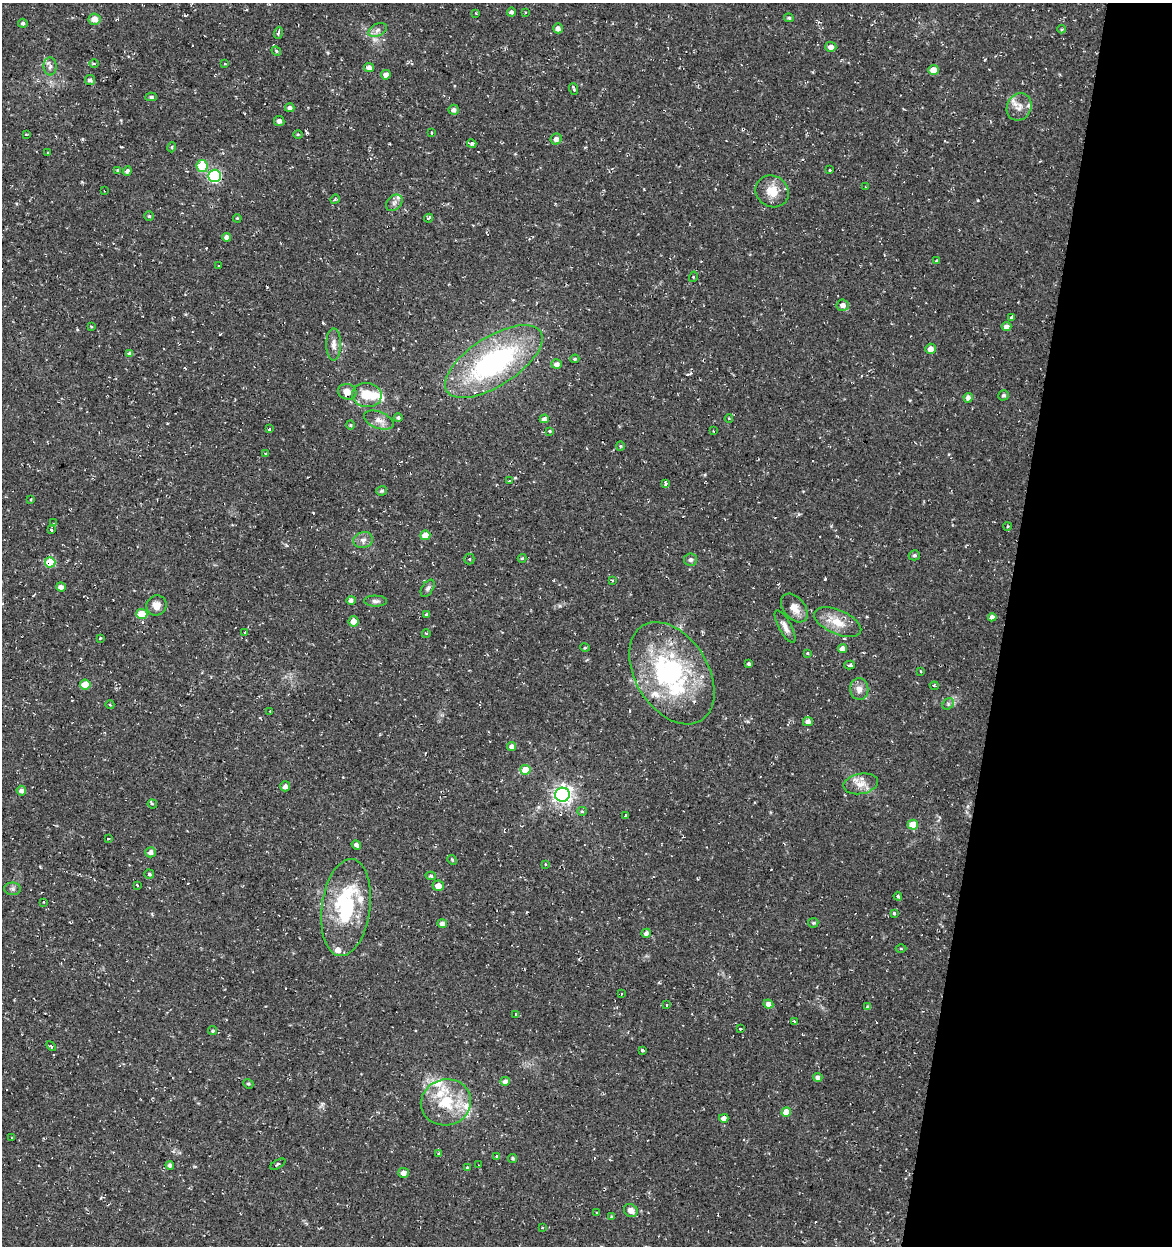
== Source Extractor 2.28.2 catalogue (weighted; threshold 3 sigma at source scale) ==
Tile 8 of 4 x 4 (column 4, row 2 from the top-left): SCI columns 3793-4962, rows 2491-3734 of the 5185 x 4991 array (HDU 1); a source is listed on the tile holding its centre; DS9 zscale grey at full resolution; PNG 1174 x 1248 px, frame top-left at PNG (2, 3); each listed source drawn as its Kron ellipse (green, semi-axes under 4 px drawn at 4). Shown black and unused: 14% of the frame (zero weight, under 2 of 3 exposures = <1% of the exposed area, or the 3 px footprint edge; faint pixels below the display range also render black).
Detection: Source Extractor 2.28.2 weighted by HDU 2 'WHT'; one run over the whole footprint, this tile lists its part. Background 0.0282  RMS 0.0038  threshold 0.0172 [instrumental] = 3 sigma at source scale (4.5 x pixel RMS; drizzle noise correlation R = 1.50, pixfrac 1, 0.0396/0.0396 arcsec/px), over >= 5 px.
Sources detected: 199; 3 inside a brighter object's white glare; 10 cosmic-ray / hot-pixel residue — neither listed nor drawn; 12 inside a brighter listed object's ellipse — not listed separately; the other 174 listed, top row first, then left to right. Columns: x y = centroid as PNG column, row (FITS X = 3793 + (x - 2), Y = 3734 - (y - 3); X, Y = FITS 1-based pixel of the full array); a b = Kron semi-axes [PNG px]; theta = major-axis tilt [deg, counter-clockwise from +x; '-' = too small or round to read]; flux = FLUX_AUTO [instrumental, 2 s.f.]
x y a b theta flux
511 12 4 4 - 0.99
525 12 3 3 - 0.48
476 13 3 2 - 0.39
789 18 5 4 - 0.67
94 19 6 5 - 3.3
23 23 4 4 - 0.84
558 28 5 5 - 1.7
1062 29 4 4 - 0.48
378 30 10 6 27 1.5
278 33 6 3 74 0.75
831 47 5 5 - 2.1
276 51 5 4 - 0.51
94 64 4 3 - 0.43
225 64 3 3 - 0.36
50 66 9 6 -90 1.4
369 67 5 4 - 1.7
933 70 5 5 - 3.9
386 75 5 4 - 1.9
90 80 5 5 - 1.2
574 89 6 3 -71 1.1
151 97 6 4 -2 0.69
1019 107 14 12 64 3.5
290 108 5 4 - 1.3
454 110 5 5 - 1.4
279 121 5 5 - 1.1
432 133 3 3 - 0.53
26 134 3 3 - 0.64
298 134 5 3 - 0.37
556 139 5 5 - 1.9
472 144 5 3 - 2.6
172 147 5 3 - 0.35
48 153 3 3 - 0.87
202 166 6 5 - 12
118 170 4 4 - 0.43
830 170 3 3 - 1.1
127 171 4 4 - 1.1
214 176 6 6 - 49
866 187 3 3 - 0.44
105 190 3 3 - 0.51
772 191 17 15 -35 6.3
335 199 5 4 - 0.56
394 203 9 7 46 1.5
149 216 5 5 - 0.61
237 218 4 3 - 0.34
428 218 5 3 - 0.67
227 237 4 4 - 2
937 261 4 2 - 0.36
218 266 3 3 - 0.58
693 277 5 3 - 0.39
843 305 6 5 - 2.1
1012 317 4 3 - 8.3
91 326 3 2 - 0.37
1006 327 5 4 - 2.2
334 344 16 7 -90 2.4
930 349 5 5 - 2.7
130 354 4 4 - 1.5
575 359 4 3 - 0.47
494 361 55 24 33 71
557 364 5 5 - 2
347 392 9 7 -12 2.6
367 395 15 12 -8 7.7
1004 395 5 5 - 0.65
968 398 5 4 - 1.7
398 418 4 4 - 0.71
729 418 4 3 - 0.31
544 419 4 4 - 1.5
379 420 15 8 -21 2.8
350 425 4 4 - 0.46
269 429 3 3 - 0.91
550 431 4 4 - 0.38
713 431 3 2 - 0.31
620 446 4 4 - 0.42
266 453 2 2 - 0.39
510 481 4 3 - 0.87
665 483 4 3 - 4.7
382 491 5 5 - 0.71
31 499 4 2 - 0.29
54 523 3 2 - 0.29
1007 526 4 4 - 0.43
51 530 3 3 - 1.2
425 535 5 5 - 5
363 540 10 8 15 1.8
914 555 5 5 - 0.66
522 558 4 4 - 0.4
469 559 5 5 - 0.57
690 560 6 6 - 0.97
50 562 5 5 - 16
612 580 3 3 - 0.55
61 587 5 4 - 1.5
428 588 9 5 57 0.99
351 600 5 4 - 1.2
376 601 11 5 -1 1.2
156 605 10 10 - 3.2
794 608 16 10 -50 3.7
142 614 5 5 - 8.4
426 614 3 3 - 0.74
992 617 4 4 - 1.5
354 621 5 5 - 3
838 622 25 12 -23 7
785 627 18 6 -62 2.4
245 632 3 2 - 1.2
426 634 4 4 - 0.48
100 639 3 3 - 1.9
585 648 5 3 - 0.38
843 649 4 4 - 2.6
807 653 4 4 - 0.34
749 664 4 3 - 0.78
850 665 5 3 - 1.5
920 671 3 2 - 0.27
672 673 56 36 -58 51
85 684 5 5 - 6.1
934 686 4 3 - 0.45
859 689 11 9 -82 2.6
948 704 6 5 - 0.7
110 705 4 3 - 0.3
270 711 2 2 - 0.34
808 722 5 4 - 1.7
511 747 4 4 - 1.6
525 770 5 5 - 7.4
861 784 17 10 10 3.9
285 786 5 5 - 1.5
21 791 5 4 - 1.6
562 795 7 7 - 180
152 804 4 4 - 0.61
582 811 5 4 - 0.5
626 815 3 3 - 0.68
913 825 5 5 - 7.7
108 838 3 3 - 0.74
356 845 5 4 - 1.2
151 852 5 5 - 1.6
452 860 5 4 - 0.49
545 864 3 2 - 0.27
149 874 5 4 - 0.74
431 876 5 4 - 0.62
137 885 3 2 - 1.2
438 886 5 5 - 2.9
13 889 8 6 -1 1
898 896 4 4 - 0.69
44 902 4 2 - 0.34
346 908 49 24 82 33
894 913 4 3 - 0.49
813 923 5 4 - 0.51
442 924 4 4 - 1.7
646 933 4 4 - 1.3
901 949 5 3 - 0.37
621 994 3 2 - 0.29
768 1004 5 4 - 2.3
666 1005 4 3 - 0.67
868 1007 4 4 - 1.2
516 1015 4 3 - 2
794 1021 3 3 - 1.2
741 1029 3 3 - 2.2
213 1031 4 4 - 0.53
51 1046 6 3 -45 0.44
643 1050 3 3 - 1.5
818 1077 4 4 - 1.5
505 1081 5 4 - 1.6
248 1084 5 4 - 0.5
446 1102 25 23 15 16
786 1112 5 4 - 5.8
724 1118 4 4 - 2.1
12 1137 3 3 - 0.58
439 1154 3 3 - 0.81
496 1156 3 2 - 0.73
512 1158 4 4 - 0.63
278 1164 8 2 31 0.36
170 1165 4 4 - 1
479 1165 2 2 - 0.36
467 1168 3 3 - 2
404 1173 5 5 - 1.9
631 1210 7 6 - 2.1
596 1213 2 2 - 0.37
611 1217 4 4 - 0.56
543 1228 3 3 - 0.63
Overlapping masked pixels (flux is a lower limit): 2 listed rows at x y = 105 190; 50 562
Unlisted compact peaks at least as high as the median listed source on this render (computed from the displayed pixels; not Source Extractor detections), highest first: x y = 825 579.